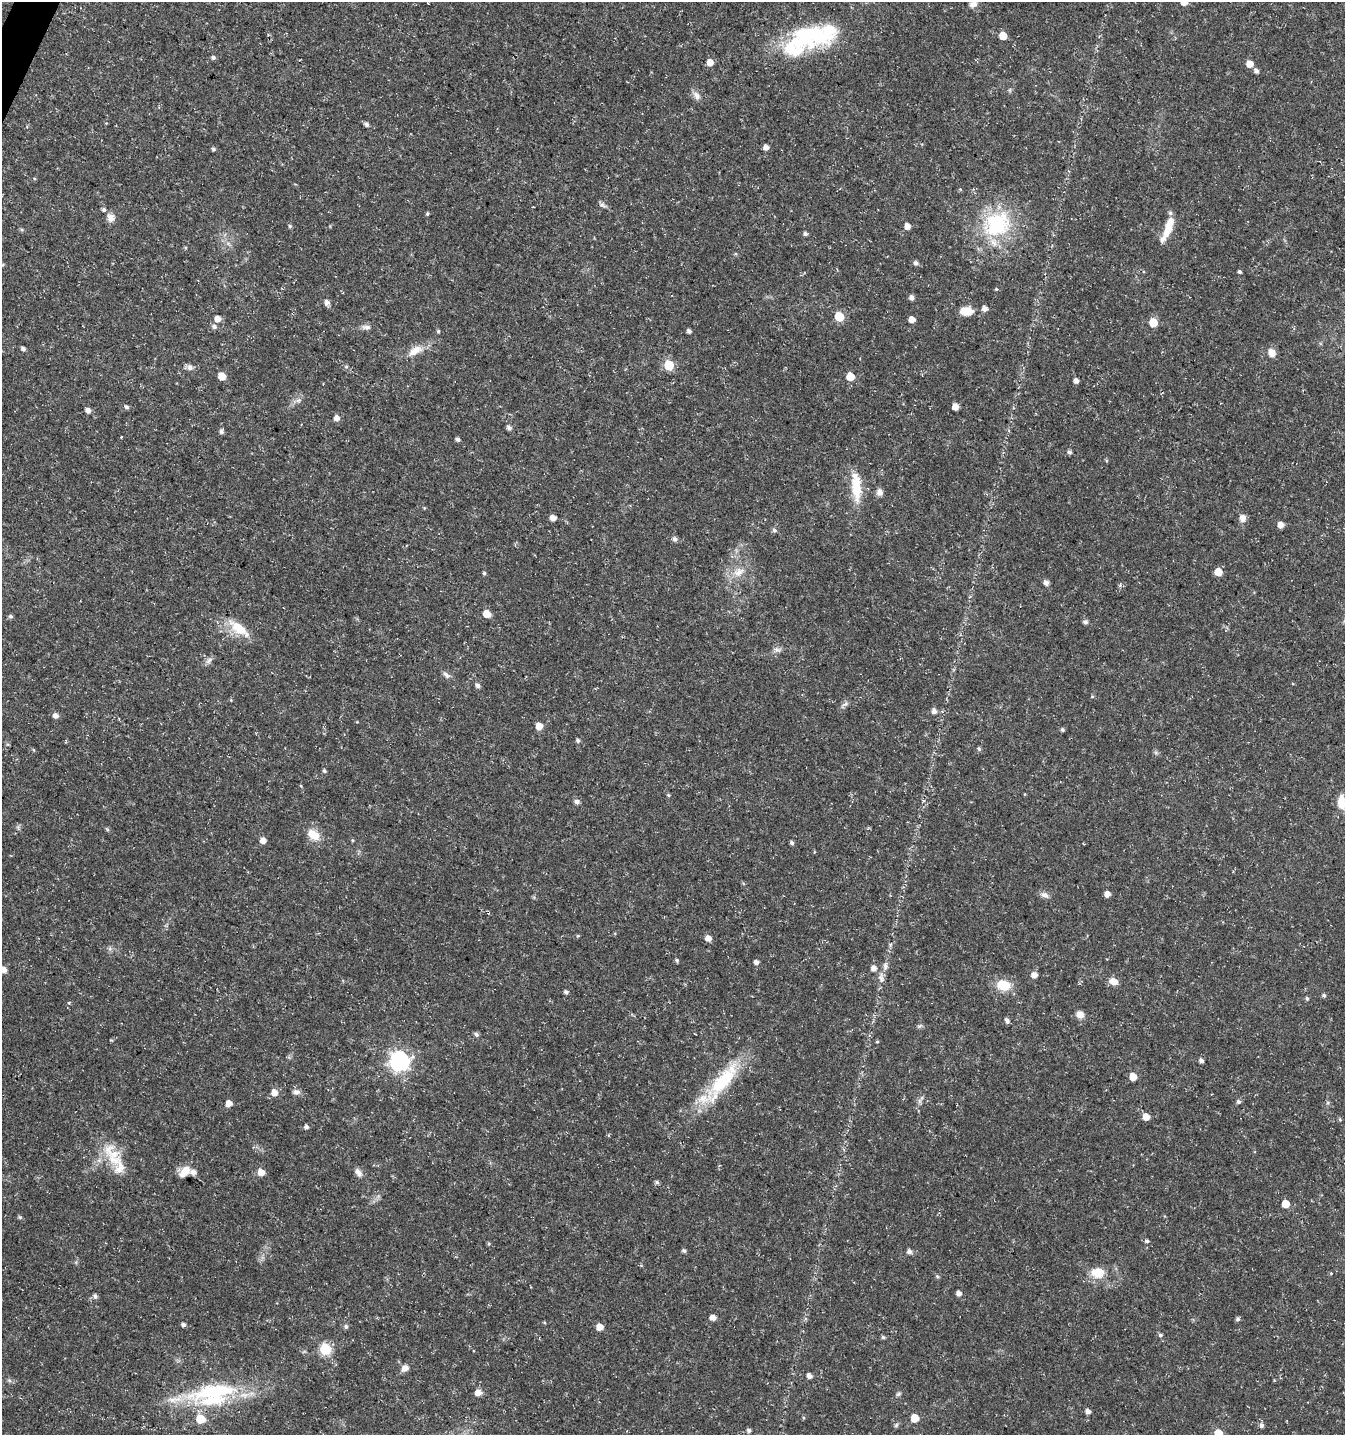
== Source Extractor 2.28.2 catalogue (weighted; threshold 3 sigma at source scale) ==
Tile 11 of 4 x 4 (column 3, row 3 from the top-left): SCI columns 2888-4230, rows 1443-2875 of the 5842 x 5743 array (HDU 1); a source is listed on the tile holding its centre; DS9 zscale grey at full resolution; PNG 1347 x 1437 px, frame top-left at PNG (2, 2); no overlay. Shown black and unused: <1% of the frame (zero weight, under 3 of 5 exposures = <1% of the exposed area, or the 3 px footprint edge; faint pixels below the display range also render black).
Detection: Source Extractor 2.28.2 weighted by HDU 2 'WHT'; one run over the whole footprint, this tile lists its part. Background 0.0225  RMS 0.0021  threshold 0.0094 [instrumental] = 3 sigma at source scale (4.5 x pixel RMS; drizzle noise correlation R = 1.50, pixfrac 1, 0.0396/0.0396 arcsec/px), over >= 5 px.
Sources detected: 165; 1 inside a brighter object's white glare — not listed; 4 inside a brighter listed object's ellipse — not listed separately; the other 160 listed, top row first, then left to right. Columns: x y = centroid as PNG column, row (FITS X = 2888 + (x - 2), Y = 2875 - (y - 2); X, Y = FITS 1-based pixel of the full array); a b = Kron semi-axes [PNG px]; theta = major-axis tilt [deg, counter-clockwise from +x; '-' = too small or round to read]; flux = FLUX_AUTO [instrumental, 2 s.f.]
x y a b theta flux
1184 2 5 5 - 2
973 4 10 8 18 1.1
809 36 61 29 4 22
1003 36 5 5 - 3.4
213 57 5 5 - 0.48
710 62 6 5 - 2
1250 64 6 6 - 2
1256 71 6 5 - 0.63
1010 90 6 4 72 0.3
697 96 13 8 -54 1.1
367 124 6 5 - 0.57
766 147 5 4 - 1.2
213 149 5 4 - 0.38
603 205 11 4 -28 0.57
104 210 6 5 - 0.45
427 214 5 4 - 0.27
111 218 11 9 -67 1.4
996 224 38 31 39 18
290 226 5 5 - 0.32
907 226 5 5 - 1.5
1168 228 33 8 67 4.1
805 234 5 5 - 0.41
916 263 5 5 - 0.7
3 264 5 3 - 0.19
1239 272 4 3 - 0.4
996 289 4 4 - 0.22
911 298 5 5 - 0.79
327 302 6 5 - 0.94
985 308 5 5 - 1
966 311 13 9 -2 3
839 317 6 5 - 7.8
218 319 5 5 - 1.5
912 319 5 5 - 1.6
1153 322 6 5 - 5.1
214 327 7 6 - 0.66
366 327 13 6 -1 0.89
438 331 5 4 - 0.31
689 331 4 4 - 0.64
23 349 5 4 - 0.6
415 351 22 10 28 2.8
1272 353 10 8 -56 1.7
669 365 6 5 - 10
190 367 7 7 - 0.9
346 367 5 3 - 0.23
222 376 6 5 - 3
850 377 5 5 - 3.7
1076 381 4 4 - 0.94
298 400 9 4 9 0.55
126 407 5 4 - 0.48
955 407 5 5 - 1.5
88 410 6 6 - 0.92
337 418 6 5 - 1.2
509 428 6 5 - 0.63
221 432 6 5 - 0.57
121 437 4 2 - 0.13
458 439 4 4 - 0.7
1069 452 5 4 - 0.51
856 487 34 12 -86 5.7
880 492 9 7 -73 0.98
553 518 5 4 - 1.4
1242 518 10 8 -90 1.1
1281 525 5 5 - 1.4
774 530 6 5 - 0.49
675 539 6 5 - 0.66
738 572 17 12 36 2.8
1218 572 5 5 - 3.5
484 573 4 4 - 0.33
1046 583 5 5 - 1.1
487 614 6 5 - 3
11 616 5 5 - 0.44
1085 622 6 6 - 0.52
239 628 31 13 -36 5
777 649 12 6 -8 0.78
209 661 12 6 42 0.74
446 675 10 6 -48 0.73
478 685 5 5 - 0.74
845 704 11 4 25 0.54
934 711 6 6 - 0.85
56 716 7 5 -37 0.91
539 726 6 5 - 2.2
1062 730 4 4 - 0.4
578 740 5 5 - 0.45
979 749 5 5 - 0.36
324 771 5 4 - 0.37
668 795 4 4 - 0.25
577 802 6 6 - 0.74
1341 802 17 9 -86 2.9
107 829 5 3 - 0.29
314 835 16 11 -33 3.1
263 840 6 5 - 1.4
352 840 5 3 - 0.21
792 843 5 4 - 0.5
1107 894 5 5 - 1.4
1045 895 11 7 -31 0.92
578 936 5 4 - 0.24
708 938 5 5 - 1.5
890 945 6 3 71 0.34
677 960 5 5 - 0.36
756 962 5 4 - 0.81
885 966 10 7 83 0.97
874 968 5 5 - 1.2
4 970 5 5 - 1.2
1034 975 5 5 - 1.4
881 978 13 7 -71 1
1113 981 11 8 -20 1.6
1003 985 15 11 -14 4.6
566 992 5 4 - 0.51
1324 995 5 4 - 0.39
1307 998 5 4 - 0.35
69 1003 4 4 - 0.25
1080 1014 9 8 - 1.4
1007 1020 5 4 - 0.71
920 1026 9 3 21 0.29
476 1034 6 5 - 0.55
877 1042 5 3 - 0.21
399 1061 8 7 - 94
1201 1061 5 4 - 0.65
1133 1077 5 5 - 3
723 1081 64 18 52 15
296 1092 10 6 10 0.81
274 1093 6 6 - 1.9
1239 1102 5 5 - 0.5
229 1103 5 5 - 1.8
1146 1117 6 6 - 2
1340 1119 5 4 - 0.25
306 1127 5 4 - 0.59
113 1154 37 19 -40 6.4
184 1172 17 9 47 2.3
261 1172 6 5 - 2
358 1173 11 7 -58 1
657 1182 6 4 -18 0.39
1285 1204 5 5 - 3.7
20 1217 6 5 - 0.28
1147 1241 5 5 - 0.44
489 1244 5 5 - 0.26
684 1251 5 4 - 0.46
909 1252 5 5 - 0.81
1098 1273 18 13 2 3.6
959 1294 5 5 - 1
95 1296 6 5 - 0.58
713 1318 5 5 - 1.4
1238 1319 5 5 - 0.45
183 1325 4 4 - 0.59
346 1326 6 5 - 0.44
599 1327 5 5 - 1.9
1160 1335 5 5 - 0.42
883 1337 5 4 - 0.38
325 1349 6 6 - 18
405 1368 8 7 - 1.2
809 1376 5 4 - 1
214 1392 69 19 9 20
478 1393 6 5 - 1.6
898 1394 7 5 44 0.37
1088 1411 5 4 - 1
915 1418 5 5 - 4.4
200 1419 6 5 - 6
896 1425 7 4 46 0.35
1261 1425 6 5 - 0.61
749 1430 5 4 - 0.55
1218 1433 6 6 - 3.5
Isophote crosses this tile's border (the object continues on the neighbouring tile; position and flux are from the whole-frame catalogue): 4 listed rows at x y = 1184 2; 1341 802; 4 970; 1218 1433